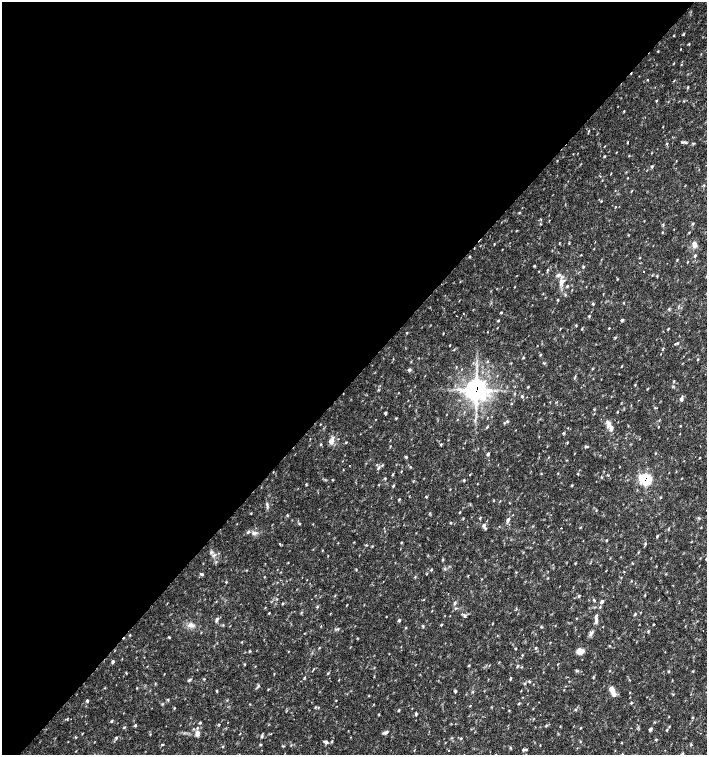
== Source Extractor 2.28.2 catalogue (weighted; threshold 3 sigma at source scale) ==
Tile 5 of 4 x 4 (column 1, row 2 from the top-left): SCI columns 226-1634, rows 3013-4517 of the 6023 x 6029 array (HDU 1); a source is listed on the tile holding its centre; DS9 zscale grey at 2 x 2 block average (1 PNG px = mean of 2 x 2 image px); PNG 709 x 757 px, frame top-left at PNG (2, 2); no overlay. Shown black and unused: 50% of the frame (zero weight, under 2 of 3 exposures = <1% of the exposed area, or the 3 px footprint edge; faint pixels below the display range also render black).
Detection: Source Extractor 2.28.2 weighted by HDU 2 'WHT'; one run over the whole footprint, this tile lists its part. Background 0.0332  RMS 0.0037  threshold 0.0166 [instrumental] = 3 sigma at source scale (4.5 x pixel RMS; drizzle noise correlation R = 1.50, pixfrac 1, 0.0396/0.0396 arcsec/px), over >= 5 px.
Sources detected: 231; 1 cosmic-ray / hot-pixel residue — not listed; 6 inside a brighter listed object's ellipse — not listed separately; the other 224 listed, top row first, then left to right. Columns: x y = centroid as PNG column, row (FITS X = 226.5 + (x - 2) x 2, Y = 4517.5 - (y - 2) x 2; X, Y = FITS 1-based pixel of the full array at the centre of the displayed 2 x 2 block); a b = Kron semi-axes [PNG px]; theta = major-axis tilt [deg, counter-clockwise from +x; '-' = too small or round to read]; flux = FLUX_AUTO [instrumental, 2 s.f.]
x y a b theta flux
683 34 4 3 - 0.8
689 44 3 2 - 0.71
681 49 3 2 - 0.36
658 51 3 2 - 0.45
674 63 4 2 - 0.53
647 80 2 2 - 4.2
688 87 3 2 - 0.64
656 100 3 2 - 0.63
685 142 5 3 - 1.2
627 143 2 2 - 0.96
667 143 3 2 - 0.49
693 144 4 2 - 0.81
616 152 3 2 - 0.41
604 156 3 2 - 0.59
629 156 3 2 - 0.47
652 166 3 3 - 1.2
628 178 2 2 - 0.5
632 191 3 2 - 0.48
601 201 3 2 - 0.5
519 212 4 2 - 0.65
541 224 4 2 - 0.49
662 232 3 2 - 0.51
569 243 3 2 - 0.62
494 244 4 2 - 0.49
695 245 7 6 - 3.9
594 249 2 2 - 0.38
470 256 3 3 - 0.71
695 256 3 3 - 1.3
640 258 3 2 - 0.43
677 260 3 2 - 0.56
534 266 4 2 - 0.72
583 266 4 2 - 0.77
547 270 3 3 - 0.68
644 272 2 2 - 0.58
657 276 3 2 - 0.58
617 279 3 2 - 0.51
561 282 10 5 84 4.8
567 286 3 3 - 0.87
558 300 3 2 - 0.61
593 304 4 2 - 0.87
669 309 4 2 - 0.77
501 312 3 2 - 0.69
589 316 3 3 - 0.77
622 320 4 3 - 1.1
576 326 3 2 - 0.56
497 328 3 2 - 0.37
609 328 3 2 - 0.47
668 329 4 2 - 0.57
407 333 3 2 - 0.51
615 337 4 2 - 0.79
677 343 3 3 - 0.68
450 345 2 2 - 0.49
661 354 3 2 - 0.32
540 355 3 3 - 0.64
523 358 3 2 - 0.72
698 359 3 2 - 0.62
487 361 3 3 - 0.64
544 363 3 2 - 0.77
622 366 3 2 - 0.68
409 370 5 4 - 1.6
575 378 5 2 - 0.68
635 385 3 3 - 0.63
528 387 3 2 - 0.8
378 390 3 2 - 0.63
476 390 8 8 - 410
522 396 4 3 - 1
681 399 7 4 79 2.3
512 404 3 2 - 0.45
617 412 3 2 - 0.53
385 413 3 2 - 1.3
396 418 3 2 - 0.64
475 419 5 2 - 1.3
507 421 4 3 - 0.97
504 423 3 3 - 0.72
681 426 2 2 - 0.47
487 427 4 2 - 0.77
611 428 12 5 -62 4.5
563 433 4 3 - 0.88
331 441 8 6 64 4.6
321 444 4 2 - 0.6
441 444 3 3 - 0.96
586 446 5 3 - 1.2
655 453 3 2 - 0.46
488 454 3 2 - 2
406 457 4 3 - 0.92
548 457 3 2 - 0.41
700 457 3 2 - 0.45
349 466 2 2 - 0.32
410 467 3 2 - 0.52
378 468 6 3 49 1.7
401 471 3 2 - 0.44
392 474 3 2 - 0.57
470 474 2 2 - 2
578 474 3 2 - 0.73
601 477 3 2 - 0.68
682 478 3 2 - 0.39
385 479 3 2 - 0.61
645 479 6 5 - 56
464 480 3 2 - 0.83
306 484 4 2 - 0.56
572 485 4 2 - 0.67
393 486 4 2 - 0.79
426 497 3 2 - 0.63
661 498 4 2 - 0.62
399 499 4 2 - 0.73
493 501 3 2 - 0.51
267 505 6 3 -80 1.7
460 512 3 2 - 0.58
251 513 2 2 - 0.48
287 515 4 2 - 0.65
480 518 3 3 - 0.69
463 519 3 2 - 0.54
508 520 6 4 72 2
299 524 3 3 - 0.75
484 526 5 4 - 2.6
561 528 2 2 - 1
580 528 3 2 - 0.59
254 533 7 4 5 2.7
657 536 4 2 - 0.94
606 541 3 2 - 0.58
401 542 3 2 - 0.61
280 544 2 2 - 0.95
322 550 3 2 - 0.41
211 552 4 4 - 1.4
328 556 3 2 - 0.39
443 559 4 2 - 0.68
575 563 3 3 - 0.63
356 570 4 2 - 0.48
431 570 4 2 - 0.68
202 574 5 3 - 1.1
666 574 3 2 - 0.47
415 577 3 2 - 0.59
621 577 3 2 - 0.42
226 582 3 2 - 0.54
645 595 3 2 - 0.54
578 596 4 3 - 0.92
594 600 4 3 - 0.93
602 602 5 4 - 2.8
455 603 5 3 - 1.2
282 604 3 3 - 0.76
317 607 3 3 - 0.92
455 608 3 2 - 0.58
432 611 3 2 - 0.41
269 613 3 2 - 0.6
301 613 4 2 - 0.61
635 614 3 3 - 0.94
465 615 5 4 - 1.6
386 616 2 2 - 0.43
217 620 7 3 69 1.9
399 620 4 3 - 1.2
596 620 9 4 84 2.8
653 624 3 2 - 0.54
191 625 8 6 -1 4.4
441 625 4 3 - 0.68
321 626 3 2 - 0.4
423 626 4 3 - 0.91
541 626 4 2 - 0.74
648 631 4 2 - 0.77
591 633 7 3 46 2
169 637 4 2 - 0.75
241 642 2 2 - 0.48
609 646 3 2 - 0.68
319 647 2 2 - 0.51
536 648 4 2 - 0.81
515 649 3 2 - 0.53
249 651 3 2 - 0.67
580 651 7 5 -8 6.6
522 655 3 2 - 0.56
113 662 4 3 - 1.4
244 664 3 2 - 0.62
469 665 3 3 - 0.76
518 665 3 3 - 0.82
577 671 3 2 - 0.72
692 671 3 2 - 0.62
669 672 3 2 - 0.64
126 673 4 2 - 0.66
328 674 3 2 - 0.48
510 678 3 2 - 0.71
189 680 6 3 27 1.3
529 681 4 2 - 0.74
525 684 3 3 - 0.68
258 686 5 3 - 1.3
137 688 3 2 - 0.52
268 689 4 2 - 0.47
612 690 12 6 -65 5.2
217 691 5 2 - 0.67
456 691 4 3 - 1.2
630 692 3 2 - 0.38
369 696 3 2 - 0.54
168 700 3 3 - 0.77
336 700 3 2 - 0.48
87 701 4 3 - 1.3
631 703 3 3 - 0.74
315 707 3 2 - 0.62
174 708 3 2 - 0.62
576 709 4 3 - 0.95
398 710 4 2 - 0.83
416 714 5 2 - 1.1
692 718 3 2 - 0.62
112 721 4 3 - 0.95
200 723 3 3 - 0.9
227 723 2 2 - 0.25
135 725 4 3 - 0.91
219 725 4 2 - 0.59
124 728 4 3 - 0.82
581 728 3 2 - 0.62
651 729 4 3 - 1.6
666 730 3 2 - 0.64
386 732 6 4 17 2.2
197 733 8 6 -89 4
700 733 2 2 - 0.28
262 736 5 3 - 1.5
76 737 4 2 - 0.8
116 738 4 2 - 0.81
461 738 3 2 - 0.6
656 739 4 2 - 0.8
326 742 6 4 -22 2
691 744 4 2 - 0.67
162 745 3 2 - 0.94
223 746 3 2 - 0.56
510 748 3 2 - 0.59
523 750 3 3 - 1.1
448 751 2 2 - 0.75
682 754 7 4 79 2
Overlapping masked pixels (flux is a lower limit): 2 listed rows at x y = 476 390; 645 479
Isophote crosses this tile's border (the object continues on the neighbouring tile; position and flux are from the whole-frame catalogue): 1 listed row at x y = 682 754
Diffuse or blended objects may show on this block-average render without a row.